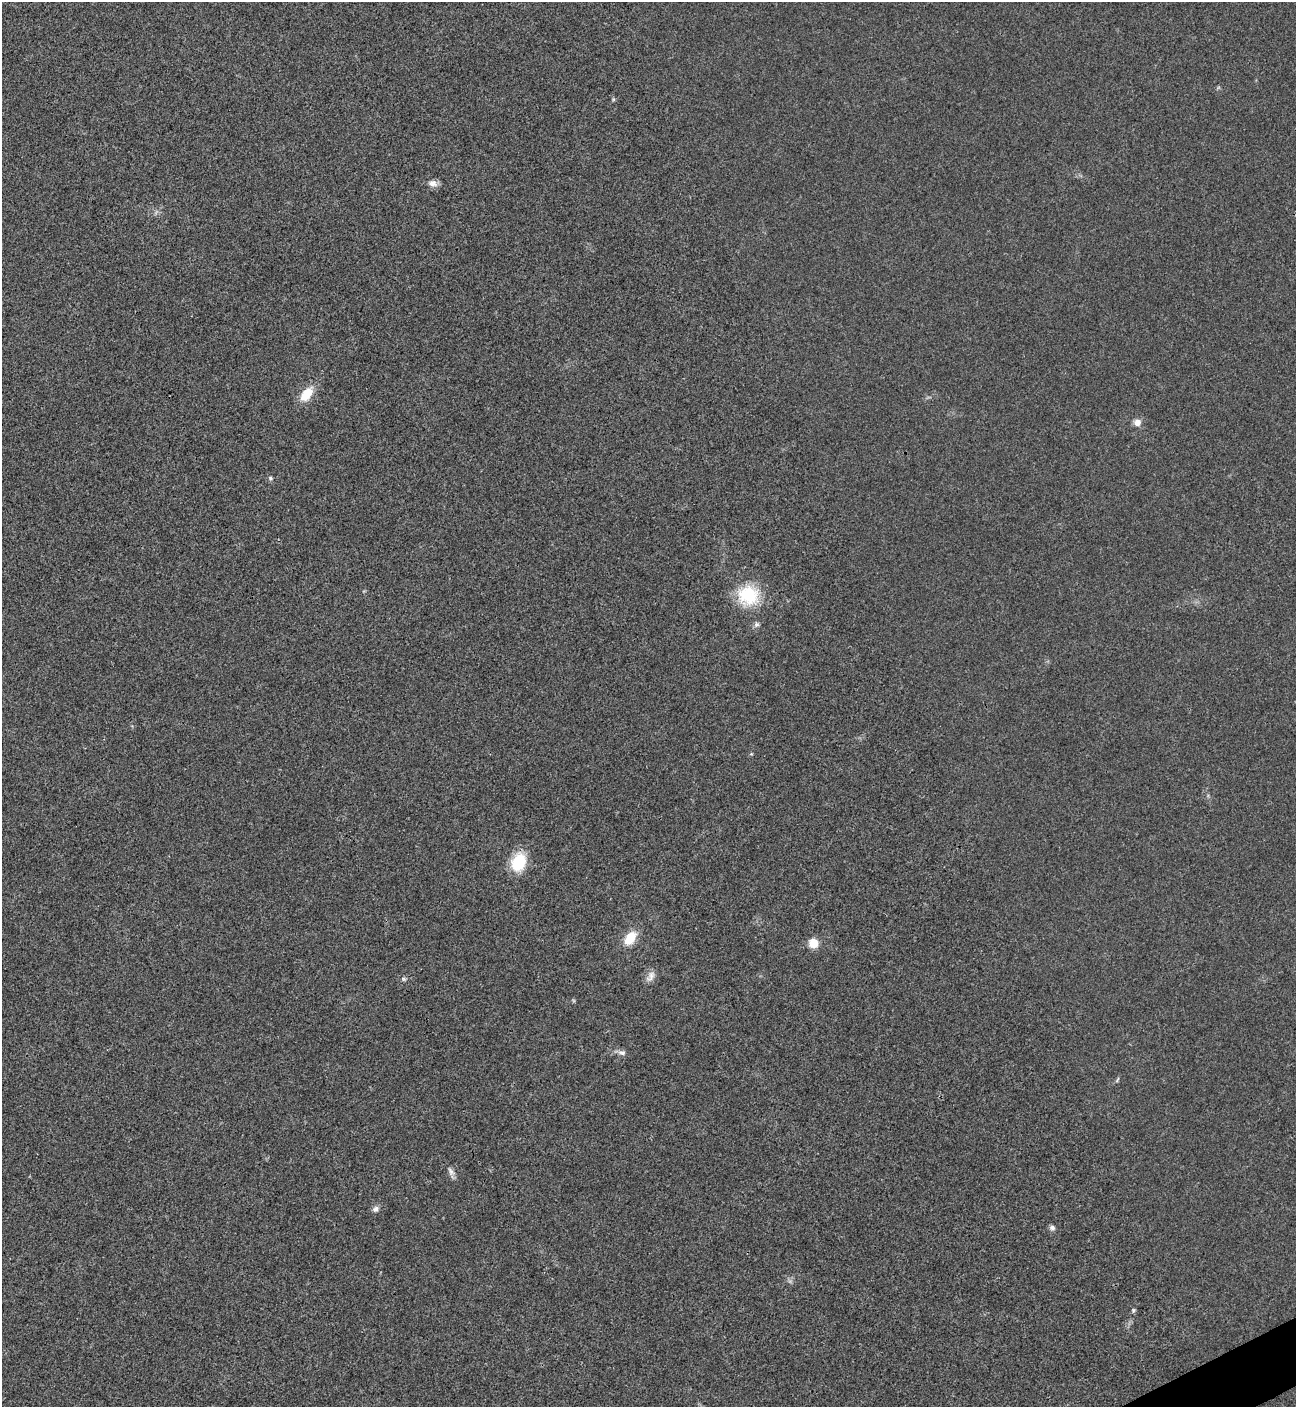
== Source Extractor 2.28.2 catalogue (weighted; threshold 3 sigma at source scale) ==
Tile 6 of 4 x 4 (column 2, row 2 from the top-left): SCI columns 1582-2875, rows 2815-4219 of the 5618 x 5630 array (HDU 1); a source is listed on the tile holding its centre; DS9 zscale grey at full resolution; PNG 1298 x 1409 px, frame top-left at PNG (2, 2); no overlay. Shown black and unused: <1% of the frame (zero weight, under 3 of 4 exposures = <1% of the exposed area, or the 3 px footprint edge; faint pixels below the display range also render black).
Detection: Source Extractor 2.28.2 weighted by HDU 2 'WHT'; one run over the whole footprint, this tile lists its part. Background 0.0194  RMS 0.0056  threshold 0.025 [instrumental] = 3 sigma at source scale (4.5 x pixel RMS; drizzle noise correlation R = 1.50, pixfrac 1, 0.05/0.05 arcsec/px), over >= 5 px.
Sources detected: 19; all 19 listed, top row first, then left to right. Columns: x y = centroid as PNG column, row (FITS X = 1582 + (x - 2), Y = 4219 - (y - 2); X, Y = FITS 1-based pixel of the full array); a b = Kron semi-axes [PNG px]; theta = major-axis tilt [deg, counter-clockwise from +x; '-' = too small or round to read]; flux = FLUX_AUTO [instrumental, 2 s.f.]
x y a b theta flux
613 99 6 4 -72 0.74
433 183 12 9 -8 3.3
306 394 15 9 52 14
1137 423 8 7 - 4
270 478 6 6 - 1
748 595 28 27 - 27
756 624 8 7 - 1.6
751 754 5 4 - 0.59
518 862 19 14 72 23
630 938 14 9 52 13
813 943 9 9 - 9.3
650 976 17 8 60 3.7
404 979 6 5 - 0.97
622 1053 11 7 -12 2.3
1117 1080 10 3 61 0.81
451 1172 14 7 -59 2.6
376 1209 9 7 34 2.4
1052 1228 7 6 - 1.7
1133 1310 6 4 71 0.89